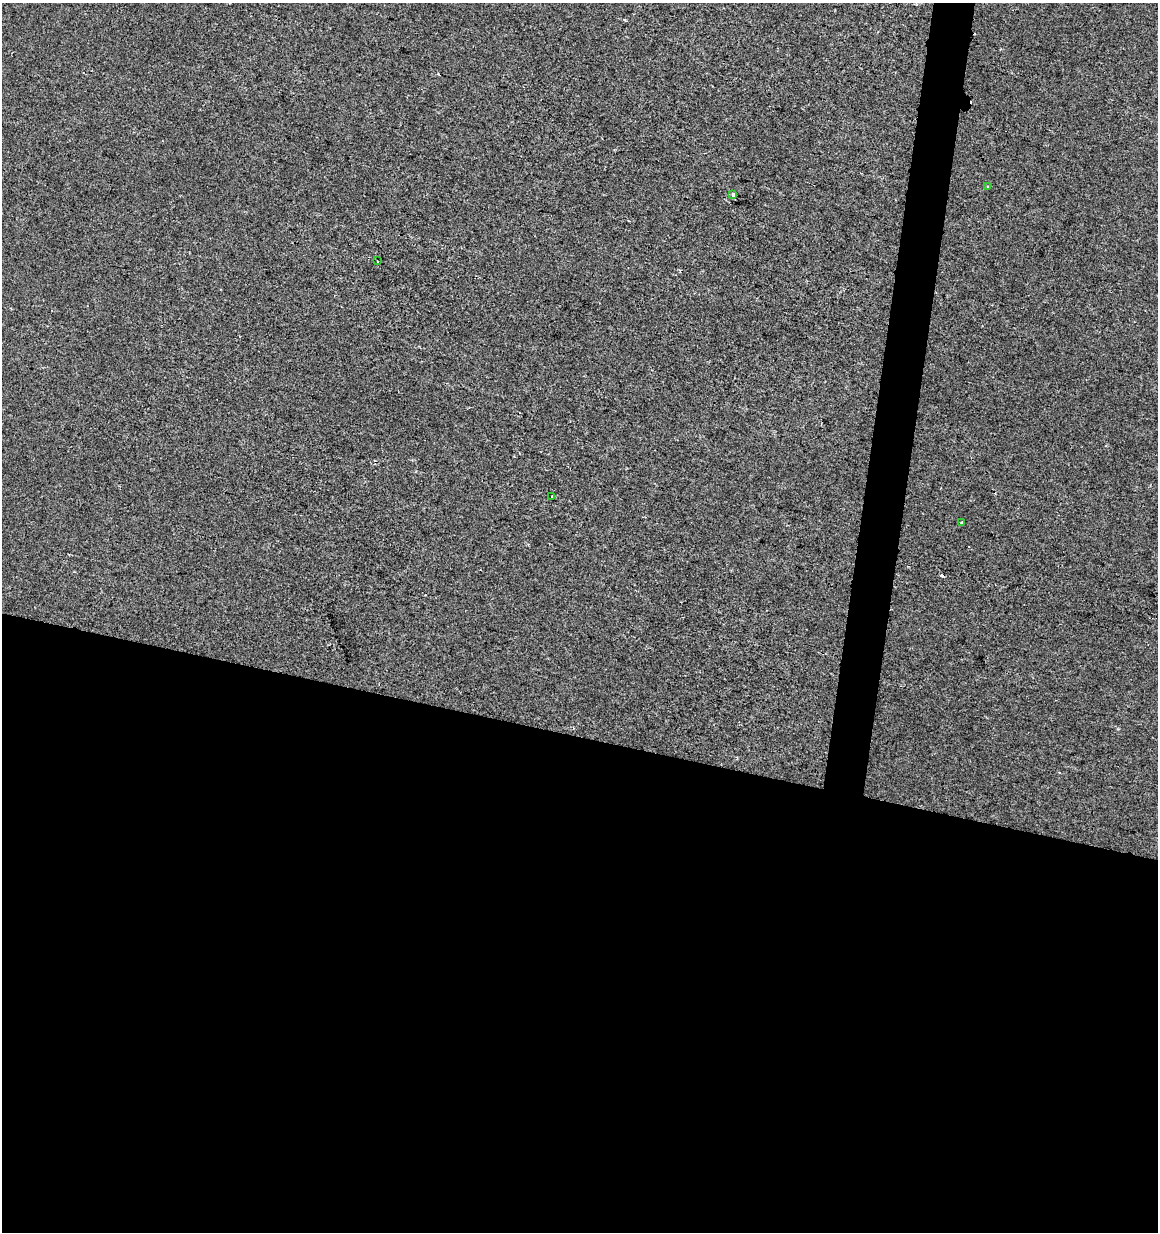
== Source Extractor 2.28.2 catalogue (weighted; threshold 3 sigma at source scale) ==
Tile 14 of 4 x 4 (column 2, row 4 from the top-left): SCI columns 1440-2595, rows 1-1230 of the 5130 x 4927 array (HDU 1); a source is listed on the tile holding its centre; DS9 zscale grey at full resolution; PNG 1160 x 1234 px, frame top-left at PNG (2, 3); each listed source drawn as its Kron ellipse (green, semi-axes under 4 px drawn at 4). Shown black and unused: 43% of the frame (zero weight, under 2 of 3 exposures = <1% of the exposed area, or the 3 px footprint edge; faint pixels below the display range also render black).
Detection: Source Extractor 2.28.2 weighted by HDU 2 'WHT'; one run over the whole footprint, this tile lists its part. Background 2.04e-04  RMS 0.0042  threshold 0.019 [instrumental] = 3 sigma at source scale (4.5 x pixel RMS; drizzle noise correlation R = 1.50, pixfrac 1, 0.0396/0.0396 arcsec/px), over >= 5 px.
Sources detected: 6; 1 cosmic-ray / hot-pixel residue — neither listed nor drawn; the other 5 listed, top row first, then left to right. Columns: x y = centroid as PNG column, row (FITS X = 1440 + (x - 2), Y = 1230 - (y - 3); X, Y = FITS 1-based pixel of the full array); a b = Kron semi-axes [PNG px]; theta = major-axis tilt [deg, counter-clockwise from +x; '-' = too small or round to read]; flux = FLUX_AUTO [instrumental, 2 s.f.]
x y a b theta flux
988 187 4 3 - 0.56
733 194 3 3 - 3
377 261 3 2 - 0.49
552 496 4 3 - 2.1
962 522 4 3 - 0.35